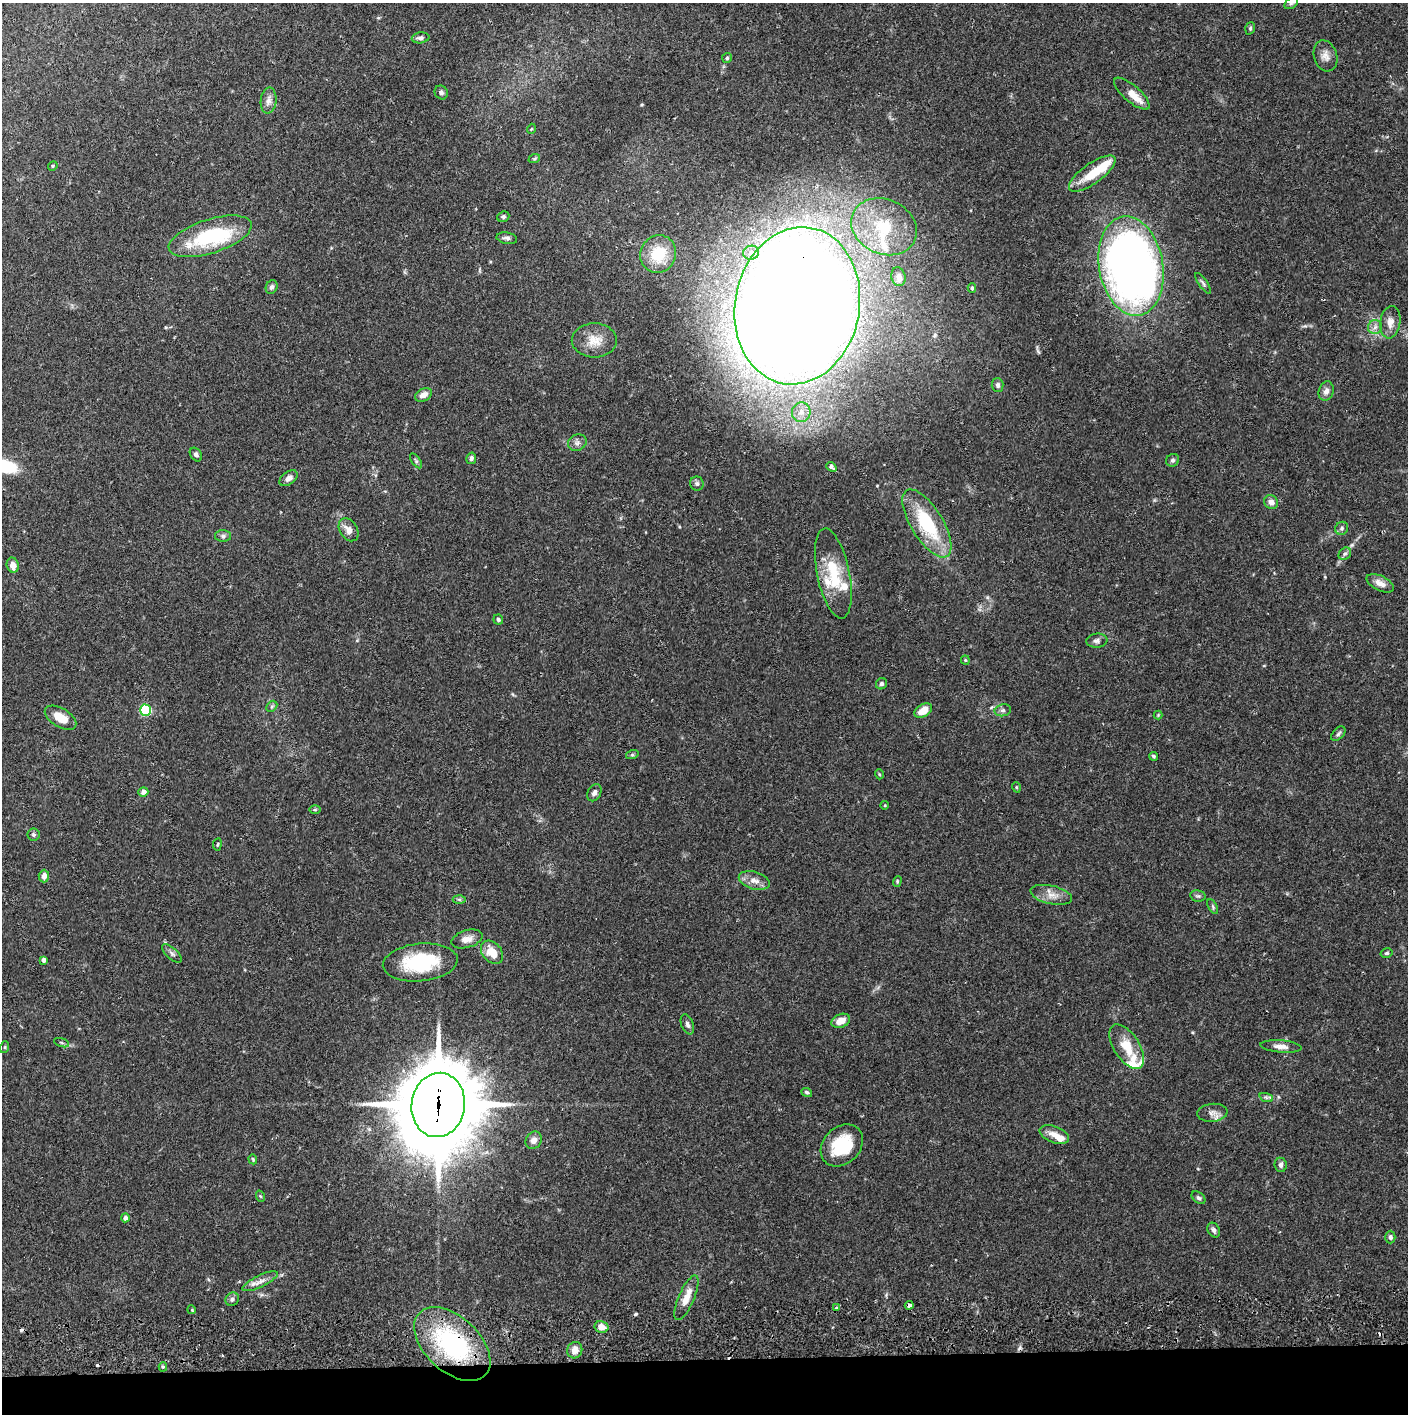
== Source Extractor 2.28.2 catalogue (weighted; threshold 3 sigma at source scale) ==
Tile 8 of 3 x 3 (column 2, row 3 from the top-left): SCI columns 1412-2817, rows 65-1476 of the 4229 x 4358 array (HDU 1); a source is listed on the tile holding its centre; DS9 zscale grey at full resolution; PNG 1410 x 1416 px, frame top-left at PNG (2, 3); each listed source drawn as its Kron ellipse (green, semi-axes under 4 px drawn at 4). Shown black and unused: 4% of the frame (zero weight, under 2 of 3 exposures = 3% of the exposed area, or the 3 px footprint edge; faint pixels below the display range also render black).
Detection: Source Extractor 2.28.2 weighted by HDU 2 'WHT'; one run over the whole footprint, this tile lists its part. Background 0.068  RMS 0.0049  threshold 0.0221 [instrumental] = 3 sigma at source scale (4.5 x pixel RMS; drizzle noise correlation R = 1.50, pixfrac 1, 0.05/0.05 arcsec/px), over >= 5 px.
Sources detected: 127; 1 inside a brighter object's white glare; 6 cosmic-ray / hot-pixel residue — neither listed nor drawn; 8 inside a brighter listed object's ellipse — not listed separately; the other 112 listed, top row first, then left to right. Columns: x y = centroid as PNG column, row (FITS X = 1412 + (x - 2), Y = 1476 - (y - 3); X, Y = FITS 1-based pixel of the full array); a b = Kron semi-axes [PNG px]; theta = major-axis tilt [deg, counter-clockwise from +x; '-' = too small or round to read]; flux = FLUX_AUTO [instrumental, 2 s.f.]
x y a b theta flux
1291 3 8 5 36 1
1250 28 6 4 71 0.73
421 38 9 5 7 1.4
1325 56 16 11 -74 3.7
727 58 5 5 - 0.73
441 92 7 6 - 1.2
1132 94 22 8 -41 6.6
269 100 13 8 83 2.9
531 129 5 3 - 0.38
534 159 6 4 19 0.62
53 166 5 4 - 0.65
1092 174 27 10 36 13
503 217 6 5 - 0.96
884 227 34 27 -25 32
210 236 43 17 18 40
507 238 10 5 -10 1.6
751 253 8 7 - 3.2
658 254 19 17 63 18
1131 266 50 32 -80 380
898 277 9 7 -74 2.3
1203 283 12 4 -55 1.2
272 287 7 5 65 1.4
972 288 5 4 - 1
797 306 79 62 79 1900
1390 322 16 10 82 4.4
1375 327 7 7 - 2
594 340 22 17 0 8.4
998 385 7 6 - 1.2
1326 391 10 7 71 2.4
423 395 9 6 28 3.6
801 412 10 9 - 3.9
577 443 10 7 26 1.9
196 454 7 5 -54 1.4
471 458 6 5 - 1.3
1173 460 7 6 - 1.1
416 461 8 4 -55 0.9
831 467 5 3 - 3.5
289 478 10 6 37 2.6
697 484 7 7 - 1.2
1271 502 7 6 - 2.8
927 523 39 16 -58 34
1342 528 7 6 - 1.4
349 530 12 8 -57 4
223 536 8 6 0 1.4
1345 554 7 5 42 1.2
13 565 7 6 - 3.3
833 573 46 16 -78 22
1380 583 15 7 -26 3.5
498 620 5 5 - 0.87
1097 641 10 7 5 1.7
965 660 4 4 - 0.56
882 684 6 5 - 1.2
272 706 6 4 44 0.85
146 710 5 5 - 43
1003 710 8 6 11 1.4
923 711 9 6 32 6.1
1158 715 4 4 - 0.46
60 718 17 9 -31 7.6
1338 734 8 5 46 1
632 755 6 4 18 0.68
1153 756 4 4 - 0.84
879 774 5 3 - 0.44
1016 787 5 3 - 0.45
143 792 5 4 - 2.4
594 793 9 6 64 1.7
885 805 4 3 - 0.38
315 810 6 4 1 0.61
34 835 6 6 - 0.98
217 844 6 3 81 0.57
44 876 6 5 - 2.6
754 880 16 8 -17 4.3
897 881 5 4 - 0.6
1051 895 21 9 -12 4.9
1198 896 7 5 -11 1
459 899 6 4 -3 0.8
1213 907 8 4 -60 0.89
467 939 16 8 16 4
492 952 13 9 -49 8.2
172 953 12 5 -41 1.5
1387 953 6 4 15 0.82
44 960 4 4 - 2
420 962 37 19 5 32
841 1021 10 6 24 4.8
687 1024 10 6 -69 1.6
62 1043 8 3 -19 0.72
1281 1046 21 6 -4 3.4
5 1047 6 4 72 0.5
1127 1047 25 12 -57 11
807 1092 5 4 - 0.97
1266 1097 7 4 -19 0.96
438 1105 32 26 81 4900
1212 1113 15 9 6 3.2
1054 1135 15 8 -20 5
534 1140 9 8 - 2.6
842 1145 23 18 45 21
253 1159 5 3 - 0.54
1281 1165 7 6 - 1.6
260 1196 6 3 -70 0.56
1199 1198 8 5 -39 1
126 1218 4 4 - 2.2
1214 1230 8 5 -60 1.5
1390 1237 6 5 - 1.3
260 1281 19 6 26 3.6
686 1298 24 7 67 6.5
232 1299 7 6 - 1.6
909 1305 4 3 - 3
837 1308 4 3 - 1.9
192 1310 4 3 - 0.43
602 1327 7 5 -14 4.8
452 1344 45 27 -43 64
575 1350 8 7 - 4
163 1367 4 4 - 0.85
Overlapping masked pixels (flux is a lower limit): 4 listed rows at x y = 797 306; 438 1105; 909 1305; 452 1344
Isophote crosses this tile's border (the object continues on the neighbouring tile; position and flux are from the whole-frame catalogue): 1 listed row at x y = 1291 3